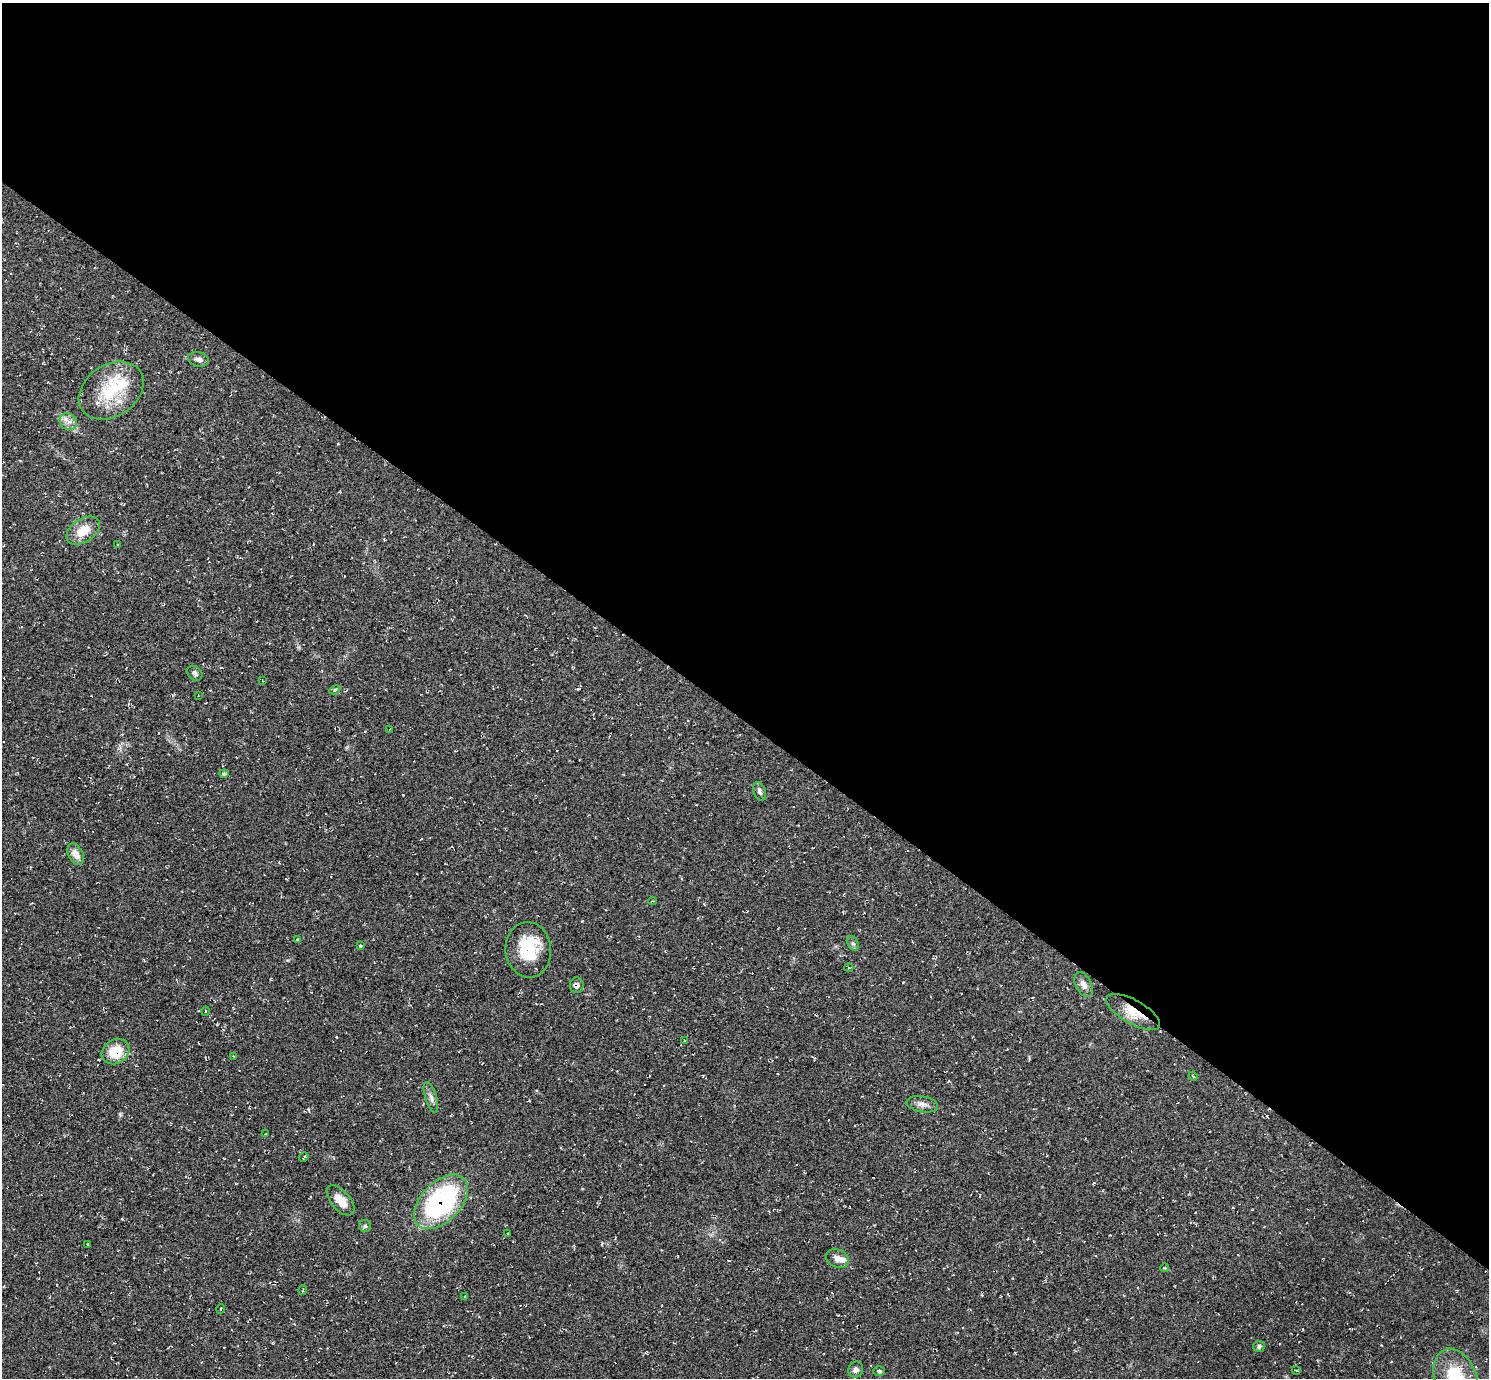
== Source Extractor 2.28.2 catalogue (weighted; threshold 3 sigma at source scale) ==
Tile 3 of 4 x 4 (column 3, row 1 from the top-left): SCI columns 2975-4461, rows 4283-5658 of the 5952 x 5956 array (HDU 1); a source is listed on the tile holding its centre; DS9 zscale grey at full resolution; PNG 1491 x 1380 px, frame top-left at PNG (2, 3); each listed source drawn as its Kron ellipse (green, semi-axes under 4 px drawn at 4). Shown black and unused: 52% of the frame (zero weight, under 2 of 3 exposures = <1% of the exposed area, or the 3 px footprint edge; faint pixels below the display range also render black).
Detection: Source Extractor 2.28.2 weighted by HDU 2 'WHT'; one run over the whole footprint, this tile lists its part. Background 0.055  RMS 0.008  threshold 0.0362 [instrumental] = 3 sigma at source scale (4.5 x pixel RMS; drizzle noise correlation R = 1.50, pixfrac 1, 0.05/0.05 arcsec/px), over >= 5 px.
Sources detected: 51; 2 cosmic-ray / hot-pixel residue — neither listed nor drawn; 3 inside a brighter listed object's ellipse — not listed separately; the other 46 listed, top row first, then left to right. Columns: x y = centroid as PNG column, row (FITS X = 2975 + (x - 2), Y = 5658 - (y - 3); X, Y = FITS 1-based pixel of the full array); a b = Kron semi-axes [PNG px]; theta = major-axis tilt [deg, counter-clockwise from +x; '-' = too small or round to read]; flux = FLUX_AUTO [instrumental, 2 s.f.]
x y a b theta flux
198 359 10 7 -14 3.5
111 391 35 26 34 39
68 422 9 8 - 4.5
83 531 18 11 33 16
118 545 3 2 - 0.68
195 673 8 6 -41 2.1
263 681 4 2 - 0.45
335 690 6 4 28 0.93
198 695 2 2 - 0.61
390 729 4 2 - 0.55
224 774 4 4 - 0.97
760 791 10 6 -69 2.4
76 854 11 7 -64 7.1
653 901 4 3 - 0.76
297 940 3 3 - 0.88
853 943 7 5 -62 2
361 946 3 3 - 1.1
528 950 28 23 -84 31
849 968 4 3 - 0.66
577 985 8 7 - 2.8
1084 985 13 8 -63 4.7
205 1011 4 3 - 0.77
1133 1012 30 12 -29 17
684 1041 3 3 - 1.1
115 1051 15 12 32 20
233 1056 4 2 - 0.63
1193 1076 4 3 - 0.73
431 1097 16 5 -73 3.6
922 1104 16 8 -10 4.4
265 1134 3 2 - 0.62
304 1157 5 2 - 1.1
341 1200 18 9 -49 9.8
441 1202 32 20 45 130
365 1226 6 6 - 1.5
508 1234 3 3 - 1.9
88 1244 4 2 - 0.71
838 1259 12 9 -25 5.4
1164 1268 4 3 - 0.71
303 1290 5 2 - 0.67
465 1296 4 2 - 0.48
221 1309 5 3 - 0.69
1259 1346 6 5 - 1.7
856 1370 8 7 - 2.8
1296 1370 4 2 - 0.74
879 1371 6 5 - 1.2
1456 1377 29 20 -67 42
Overlapping masked pixels (flux is a lower limit): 2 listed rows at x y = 1133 1012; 441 1202
Isophote crosses this tile's border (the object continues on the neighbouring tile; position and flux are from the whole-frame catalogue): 1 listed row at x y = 1456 1377